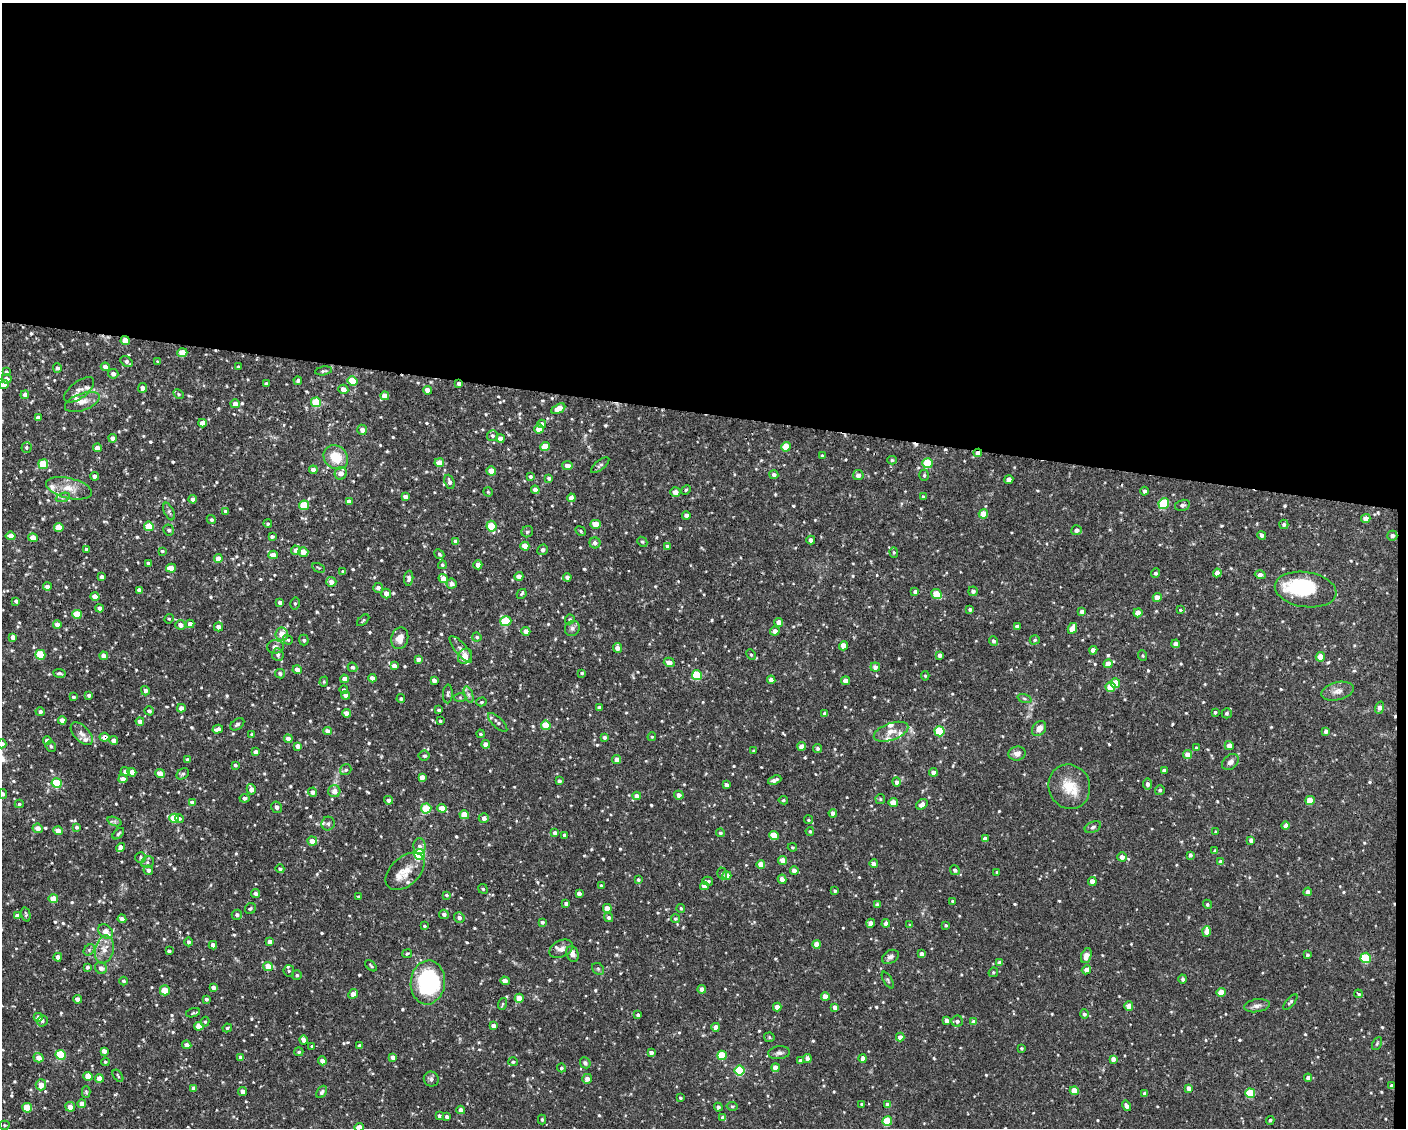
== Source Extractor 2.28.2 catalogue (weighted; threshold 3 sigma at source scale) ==
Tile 3 of 3 x 4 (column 3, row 1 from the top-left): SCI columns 2911-4314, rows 3381-4506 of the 4527 x 4506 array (HDU 1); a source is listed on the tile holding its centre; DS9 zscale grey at full resolution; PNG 1408 x 1130 px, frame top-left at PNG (2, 3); each listed source drawn as its Kron ellipse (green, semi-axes under 4 px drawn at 4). Shown black and unused: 37% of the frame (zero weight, under 2 of 3 exposures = <1% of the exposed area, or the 3 px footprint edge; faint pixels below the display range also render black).
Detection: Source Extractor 2.28.2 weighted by HDU 2 'WHT'; one run over the whole footprint, this tile lists its part. Background 0.0461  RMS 0.0033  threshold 0.0147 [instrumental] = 3 sigma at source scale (4.5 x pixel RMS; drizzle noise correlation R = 1.50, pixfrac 1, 0.05/0.05 arcsec/px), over >= 5 px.
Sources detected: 734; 1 inside a brighter object's white glare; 2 cosmic-ray / hot-pixel residue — neither listed nor drawn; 13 inside a brighter listed object's ellipse — not listed separately; of the other 718, all 500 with FLUX_AUTO >= 0.406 (the completeness limit of this list) listed and drawn (218 fainter detections not listed), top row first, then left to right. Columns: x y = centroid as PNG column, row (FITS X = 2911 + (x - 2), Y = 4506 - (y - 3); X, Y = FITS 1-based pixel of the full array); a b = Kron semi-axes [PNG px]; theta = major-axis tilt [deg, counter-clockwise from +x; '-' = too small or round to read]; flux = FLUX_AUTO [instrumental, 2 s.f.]
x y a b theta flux
125 340 4 4 - 4.1
182 353 5 4 - 7.2
127 362 7 4 -36 0.92
158 362 4 3 - 0.53
105 367 4 4 - 1.8
239 367 3 3 - 0.57
57 368 4 4 - 0.79
323 371 8 3 9 0.5
6 372 4 3 - 0.72
113 374 5 5 - 1.4
6 379 5 4 - 1.6
298 381 4 4 - 0.77
352 381 5 5 - 7.9
266 384 3 3 - 0.64
459 384 4 4 - 1.4
4 385 4 4 - 1.7
143 388 5 4 - 1.9
343 389 5 4 - 1.8
79 390 18 8 38 1.7
427 390 4 4 - 2.3
178 394 6 4 -28 0.49
25 395 4 4 - 1.6
385 396 4 4 - 3.3
82 402 18 8 20 2.6
316 402 5 5 - 10
235 404 4 4 - 2.3
558 409 8 4 29 3.2
38 418 4 4 - 1.7
202 423 4 4 - 2.2
542 424 4 4 - 1.4
539 429 4 4 - 3
362 430 5 5 - 1.6
492 436 5 5 - 0.73
113 438 4 4 - 1.8
500 439 4 4 - 2.2
545 446 4 4 - 6.6
26 447 5 5 - 0.54
786 447 5 4 - 6.2
97 448 4 4 - 2.7
978 453 4 3 - 2.5
822 456 3 3 - 0.53
336 457 13 11 -43 7
892 460 4 4 - 0.44
439 463 4 4 - 3.5
927 463 5 5 - 13
43 464 5 5 - 12
600 465 11 4 40 0.76
567 466 5 4 - 2.3
313 470 4 4 - 1.8
491 471 4 4 - 5
341 473 6 6 - 2.2
774 475 4 4 - 1
858 475 5 5 - 1.8
924 475 5 4 - 0.5
94 476 4 4 - 1.6
530 477 4 4 - 0.59
549 478 4 3 - 0.64
1009 480 4 4 - 2.2
450 482 7 5 -68 1.1
69 488 23 10 -13 4.8
535 490 4 4 - 1.7
686 490 5 4 - 0.41
1145 491 4 4 - 0.87
488 492 5 4 - 0.48
675 492 5 4 - 1.9
405 496 4 4 - 1.7
63 497 7 4 19 0.7
923 497 3 3 - 0.63
571 498 4 4 - 2.1
193 499 4 4 - 1.5
349 502 4 4 - 1.7
1164 504 5 5 - 18
304 505 5 4 - 10
1182 505 7 5 15 0.87
226 511 4 4 - 0.73
169 512 9 4 -65 0.6
983 514 4 4 - 4.8
686 515 4 4 - 1.5
211 519 5 4 - 0.57
1366 519 5 4 - 2
268 524 4 4 - 0.52
596 524 5 4 - 4.2
1284 524 5 4 - 0.73
149 526 5 4 - 8.1
491 526 5 5 - 9.1
59 528 5 4 - 5.5
169 530 5 5 - 0.82
1076 530 5 5 - 1.3
581 531 5 3 - 0.45
527 532 6 5 - 0.59
1262 535 4 4 - 1
11 536 5 4 - 3.1
272 536 4 3 - 0.7
1392 536 5 5 - 1.1
33 538 5 4 - 3.6
811 540 4 4 - 1.3
456 541 4 4 - 1.6
642 542 5 4 - 0.44
595 543 5 5 - 1.2
525 546 4 4 - 3.7
667 546 4 3 - 0.65
86 549 4 4 - 0.43
296 550 5 4 - 2.1
543 550 5 5 - 0.78
162 551 3 3 - 0.45
303 552 5 4 - 3.1
894 552 5 4 - 0.45
439 554 5 4 - 0.6
273 555 4 4 - 3.2
218 559 4 4 - 3.2
148 563 4 3 - 0.6
442 565 4 4 - 0.54
478 565 4 4 - 2.1
171 568 5 4 - 4.5
319 568 6 3 -29 0.42
343 571 3 3 - 0.42
1156 573 5 4 - 0.59
1217 573 4 4 - 1.6
1260 575 5 4 - 1.6
519 576 4 4 - 1.6
102 577 4 4 - 1.3
567 577 4 4 - 1.3
409 578 7 4 85 1.2
443 579 5 4 - 3.3
331 582 5 5 - 1.8
452 584 5 5 - 1.4
47 587 4 4 - 1.9
378 588 5 5 - 1.1
139 590 4 4 - 1.7
1306 590 31 17 -9 22
973 591 5 4 - 0.84
915 592 4 4 - 0.98
386 593 5 4 - 2
522 594 5 3 - 0.51
936 594 5 5 - 7.4
95 596 4 4 - 3.4
1157 597 4 4 - 2.3
16 601 4 3 - 0.72
280 603 4 4 - 1.3
295 603 6 5 - 0.56
99 608 4 4 - 1.5
970 609 4 3 - 0.67
1180 609 4 4 - 0.58
1082 612 4 4 - 1.9
1138 613 4 4 - 3.4
77 614 5 4 - 7
169 619 5 4 - 0.43
570 619 5 4 - 0.52
363 620 7 4 41 0.46
506 621 5 5 - 11
779 622 4 4 - 2.5
57 624 4 4 - 2
190 624 4 4 - 1.9
180 625 5 5 - 1.7
1017 626 4 4 - 1.6
218 627 4 4 - 1.7
572 628 8 7 - 1
1072 628 6 4 61 3.6
526 631 4 4 - 2.6
775 631 5 4 - 1.8
282 634 6 6 - 3.9
13 637 4 4 - 1.5
477 637 4 4 - 0.72
400 638 11 8 76 2.9
288 640 5 4 - 0.66
304 640 5 5 - 0.76
1035 640 5 4 - 0.61
993 641 5 4 - 0.8
1176 644 4 4 - 1.9
844 646 4 4 - 4.2
275 647 8 6 1 1.6
617 648 5 4 - 2
461 649 16 5 -51 1.6
1093 650 4 4 - 2
751 654 5 4 - 0.41
40 655 5 5 - 12
278 655 6 5 - 0.83
940 655 4 4 - 0.99
104 656 4 4 - 1.8
465 656 8 6 55 2.5
1143 656 5 4 - 0.43
1320 657 4 4 - 4.2
418 659 4 4 - 1.7
669 662 5 4 - 2.3
1108 664 4 4 - 3.8
394 666 4 4 - 2.1
353 667 5 4 - 0.64
875 667 4 4 - 1.4
297 670 5 4 - 2.1
59 673 6 4 -7 0.72
582 673 4 3 - 0.51
280 674 5 5 - 0.8
697 675 5 5 - 17
925 676 4 4 - 0.43
372 678 4 4 - 1.9
344 679 4 4 - 1.7
434 680 4 4 - 1.7
771 680 4 4 - 1.9
846 681 4 4 - 1.9
324 682 5 4 - 0.43
1115 683 5 4 - 8.6
1110 687 5 5 - 7
344 690 4 4 - 0.79
145 691 5 4 - 1.3
1338 691 16 9 14 2.3
448 694 9 4 87 0.69
89 695 4 4 - 1
345 695 4 4 - 1.8
468 695 9 4 -71 0.84
73 697 4 4 - 0.66
460 697 6 4 -1 0.53
401 699 4 4 - 0.53
1024 699 7 3 -19 0.46
481 702 5 4 - 0.43
181 708 4 4 - 1.8
599 708 4 4 - 1.2
1379 708 6 4 72 1.7
439 710 3 3 - 0.62
149 711 5 4 - 0.97
40 712 5 4 - 0.88
1215 712 3 3 - 0.49
346 713 4 4 - 2.1
825 713 4 3 - 1
1227 713 5 5 - 0.67
62 720 4 4 - 2.1
140 721 4 4 - 1.7
440 721 4 3 - 0.53
498 722 12 5 -43 0.9
237 724 8 5 37 0.75
546 725 5 4 - 8.5
218 729 5 4 - 1.5
1039 729 8 6 50 2.3
327 731 4 4 - 2
940 731 5 5 - 15
1326 731 4 4 - 1
891 732 18 8 19 2.7
82 734 14 7 -47 1.7
252 734 3 3 - 0.52
480 734 4 3 - 0.41
104 737 5 4 - 1.7
604 737 4 4 - 0.93
652 737 4 4 - 0.41
288 739 4 4 - 1.8
114 740 4 4 - 1.6
47 741 4 4 - 1.6
2 744 5 4 - 1.7
486 744 4 4 - 2.2
51 746 5 5 - 0.65
298 746 4 4 - 1.8
802 746 4 4 - 2.6
1229 746 4 4 - 1.9
1197 748 4 3 - 0.46
818 749 4 4 - 0.68
754 751 3 3 - 0.45
256 752 4 4 - 1.6
1017 753 9 7 6 1.7
1188 755 5 4 - 3.4
424 756 5 5 - 0.67
617 759 4 4 - 1.8
187 760 4 3 - 0.94
1230 762 9 6 42 1.6
235 765 3 3 - 0.46
346 770 6 5 - 0.63
1164 770 4 3 - 0.74
125 772 5 4 - 1.8
132 772 4 4 - 4
933 772 4 4 - 1.6
160 774 5 4 - 2.7
183 774 7 5 38 0.67
422 777 4 4 - 2.2
123 779 4 4 - 2
775 780 7 3 22 1.1
559 781 4 3 - 0.78
896 782 4 4 - 0.88
57 783 5 5 - 18
1147 784 5 4 - 1
726 785 4 4 - 1.3
1069 787 22 20 -68 7.6
251 789 5 4 - 2.1
1160 790 5 5 - 0.6
334 791 6 6 - 2.3
313 792 4 4 - 1.6
3 794 5 4 - 0.52
679 795 5 4 - 1.7
637 796 4 4 - 2.2
244 798 5 4 - 0.99
880 799 5 5 - 0.41
389 800 4 4 - 1.2
783 800 4 4 - 0.48
1310 800 4 4 - 5.9
192 802 4 4 - 1.7
893 803 4 4 - 5
19 804 4 4 - 0.46
922 804 6 5 - 1.7
277 807 6 5 - 0.89
426 808 5 5 - 7.8
442 808 5 4 - 4.5
833 813 4 4 - 1.7
464 815 5 4 - 7
174 818 5 4 - 7.2
179 818 5 4 - 0.57
484 818 5 5 - 1.4
809 820 4 4 - 0.47
115 821 7 4 -18 0.67
328 824 7 6 - 0.89
1286 826 4 4 - 1.6
77 827 4 4 - 0.77
1093 827 8 5 24 0.78
38 828 5 4 - 2
58 831 5 4 - 2.9
810 831 4 4 - 0.46
1216 832 4 4 - 0.48
555 833 4 4 - 1.8
720 833 4 4 - 0.52
118 834 7 4 45 0.61
564 835 3 3 - 0.49
774 835 5 4 - 7.4
985 839 4 4 - 2.2
1251 840 4 4 - 1.3
312 841 5 4 - 2.8
419 846 8 6 -88 1.2
121 847 5 4 - 2.6
792 847 4 3 - 0.41
1215 851 4 3 - 0.62
420 854 5 5 - 27
1190 855 4 3 - 0.79
141 857 5 5 - 0.81
1122 857 5 4 - 1.6
783 860 4 4 - 4.5
147 862 7 5 21 0.74
1220 862 4 4 - 1.6
761 864 4 4 - 4.1
874 864 4 4 - 1.8
280 869 4 4 - 0.64
148 870 5 4 - 1.4
794 870 4 4 - 2
955 870 5 4 - 0.8
405 871 23 14 43 5.1
997 872 3 3 - 0.46
722 873 6 4 -71 0.53
727 875 4 4 - 2.1
782 879 4 4 - 1.7
638 880 4 4 - 0.52
708 881 5 3 - 0.57
1092 881 4 4 - 2.2
601 885 4 3 - 0.44
704 886 4 4 - 2.6
483 889 5 4 - 0.49
835 891 4 3 - 0.52
1308 892 4 4 - 1.6
256 893 4 4 - 0.85
579 893 4 4 - 1.6
446 895 4 3 - 0.58
358 896 3 3 - 0.42
53 899 5 4 - 5.8
953 901 3 3 - 0.54
566 904 4 3 - 0.92
1207 904 5 4 - 0.54
877 905 4 4 - 0.85
607 908 4 4 - 2.8
681 908 4 4 - 0.42
250 909 6 5 - 0.54
444 914 5 4 - 0.98
26 915 7 4 -76 0.5
237 915 5 5 - 0.88
17 916 4 4 - 1.9
608 917 5 4 - 0.87
459 918 5 5 - 1.2
122 919 4 4 - 1.3
675 919 4 4 - 0.45
542 922 4 4 - 0.75
871 923 4 4 - 2
886 923 4 4 - 1.6
910 925 4 3 - 0.45
946 925 4 4 - 0.42
424 926 4 3 - 0.45
106 931 8 6 -46 2.8
1207 932 5 4 - 2.3
189 942 4 4 - 0.72
270 942 4 4 - 2
817 944 4 4 - 4.2
213 945 4 4 - 1.8
104 949 14 9 77 3.1
561 949 12 8 27 1.7
89 950 6 5 - 0.65
169 951 4 3 - 0.73
407 954 5 4 - 0.42
572 954 8 6 -73 1.5
922 954 4 4 - 1.5
1307 955 3 3 - 0.65
1086 956 8 5 69 2.7
58 957 4 4 - 1.9
890 957 9 6 29 1.2
1366 958 5 5 - 15
1000 963 4 4 - 1.7
268 966 5 4 - 4.6
371 966 7 2 -42 0.41
87 967 4 3 - 0.63
101 968 6 5 - 1.3
598 969 6 5 - 0.53
1086 970 5 4 - 1.9
289 971 6 5 - 0.63
993 972 5 4 - 0.44
297 975 5 4 - 0.59
1183 979 4 4 - 0.82
888 980 9 3 -59 0.5
124 981 4 4 - 0.71
505 981 5 4 - 1.7
428 982 22 17 84 40
213 987 4 4 - 1.3
702 989 4 4 - 2.1
165 990 5 5 - 7.2
1221 992 4 4 - 3.4
353 994 5 4 - 2.2
1358 994 4 3 - 0.86
825 996 4 4 - 3.3
519 998 4 4 - 4.6
78 999 4 4 - 1.8
206 999 4 3 - 0.71
1290 1002 10 4 50 0.66
502 1004 6 4 70 0.41
1129 1006 4 4 - 3.1
1257 1006 13 6 8 1.4
777 1007 4 4 - 2.3
835 1007 4 4 - 1.8
193 1013 7 4 15 0.43
1084 1014 4 4 - 0.82
638 1015 3 3 - 0.74
38 1017 5 4 - 1.9
42 1021 6 5 - 0.64
947 1021 4 4 - 1.4
957 1021 6 5 - 0.98
205 1022 5 4 - 0.45
974 1022 4 4 - 2.1
199 1026 4 4 - 4.6
493 1026 4 3 - 1.6
716 1027 4 4 - 2.7
227 1028 5 3 - 0.41
769 1037 5 4 - 0.46
900 1037 4 4 - 1.8
303 1040 5 4 - 1.9
1377 1043 7 4 63 0.46
187 1045 5 4 - 1.7
312 1046 4 3 - 0.41
360 1046 4 4 - 1.5
1021 1048 3 3 - 0.41
104 1051 4 4 - 1.6
299 1052 4 4 - 0.59
651 1053 4 3 - 1.3
779 1053 11 6 6 1.2
61 1055 5 5 - 17
722 1055 5 4 - 11
393 1057 4 4 - 1.6
38 1058 5 4 - 2.6
241 1058 4 4 - 2
807 1058 4 4 - 1.2
863 1058 4 4 - 2
1113 1059 4 4 - 1.6
322 1061 5 4 - 2
800 1061 4 3 - 1.2
105 1062 4 4 - 0.47
513 1062 5 4 - 0.69
585 1063 6 5 - 0.67
561 1068 4 4 - 0.56
776 1068 4 4 - 3.4
740 1070 5 5 - 20
88 1076 4 4 - 5.1
118 1076 7 3 -56 0.42
99 1078 4 4 - 2.7
1308 1078 4 4 - 1.4
431 1079 7 7 - 0.96
587 1079 5 4 - 1.9
41 1085 5 5 - 3.7
1392 1086 4 3 - 1.5
194 1088 4 4 - 1.6
1189 1088 4 4 - 1.9
242 1091 4 4 - 1.5
1074 1091 4 4 - 5
86 1092 6 4 -87 0.46
322 1092 7 4 54 0.86
1145 1093 4 4 - 1.6
1250 1093 5 5 - 12
680 1098 4 3 - 0.54
82 1104 4 4 - 2
862 1104 3 3 - 0.47
888 1105 4 4 - 2.1
732 1106 5 4 - 0.44
1126 1106 5 4 - 1.2
70 1107 5 5 - 2.1
718 1107 4 4 - 0.84
27 1108 5 4 - 8.9
461 1110 4 4 - 1.8
439 1116 4 3 - 0.88
447 1117 4 3 - 1.1
723 1118 4 4 - 1.6
542 1120 5 4 - 0.43
1270 1120 4 4 - 0.56
887 1121 5 5 - 8.5
4 1125 5 4 - 0.45
359 1127 5 4 - 2
Overlapping masked pixels (flux is a lower limit): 6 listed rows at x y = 125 340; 459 384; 978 453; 1306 590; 104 737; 1392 1086
Isophote crosses this tile's border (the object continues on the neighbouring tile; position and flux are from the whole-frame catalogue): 3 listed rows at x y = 2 744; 3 794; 359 1127